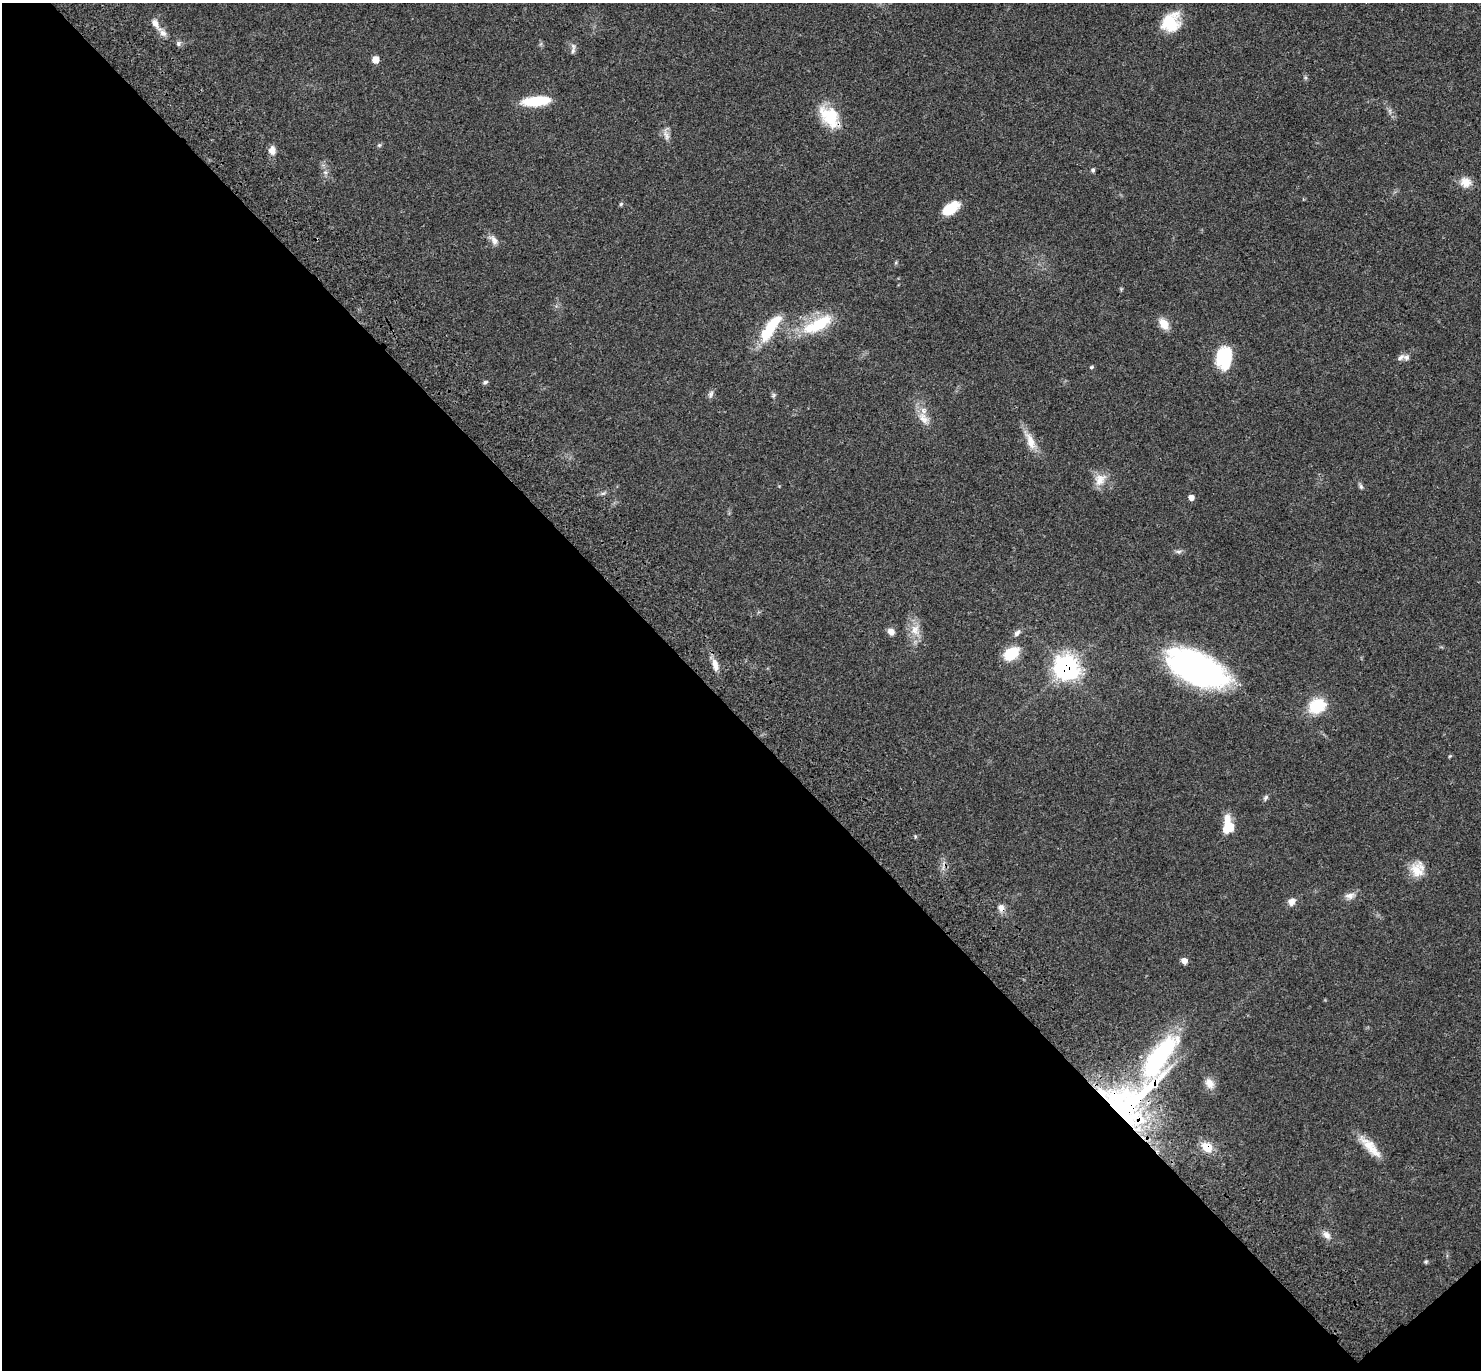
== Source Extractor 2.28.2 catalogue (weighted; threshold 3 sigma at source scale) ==
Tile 14 of 4 x 4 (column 2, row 4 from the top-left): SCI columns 1578-3056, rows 246-1613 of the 6115 x 6104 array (HDU 1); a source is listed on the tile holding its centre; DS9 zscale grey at full resolution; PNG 1483 x 1372 px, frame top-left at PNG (2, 3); no overlay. Shown black and unused: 48% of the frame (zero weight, under 3 of 4 exposures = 6% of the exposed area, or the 3 px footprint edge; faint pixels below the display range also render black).
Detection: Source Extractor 2.28.2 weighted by HDU 2 'WHT'; one run over the whole footprint, this tile lists its part. Background 0.051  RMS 0.0054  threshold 0.0242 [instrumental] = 3 sigma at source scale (4.5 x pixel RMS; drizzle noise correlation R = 1.50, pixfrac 1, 0.05/0.05 arcsec/px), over >= 5 px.
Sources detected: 58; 1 inside a brighter object's white glare — not listed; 4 inside a brighter listed object's ellipse — not listed separately; the other 53 listed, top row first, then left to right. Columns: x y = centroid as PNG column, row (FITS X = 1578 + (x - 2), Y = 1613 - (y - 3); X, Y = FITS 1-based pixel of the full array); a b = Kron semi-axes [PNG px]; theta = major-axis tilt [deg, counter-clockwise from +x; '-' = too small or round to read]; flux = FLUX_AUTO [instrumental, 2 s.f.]
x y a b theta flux
155 23 16 8 -61 3.6
1171 23 23 19 57 17
178 43 8 6 56 1.2
573 51 9 5 62 1.4
375 59 7 6 - 4.4
537 101 28 9 5 20
1390 111 7 4 -72 1.2
830 117 29 18 -50 18
666 135 15 6 -70 2.8
379 145 6 5 - 0.78
272 150 10 8 90 3.5
1093 170 5 5 - 0.89
325 172 6 4 -19 0.91
1466 182 14 12 -18 5.3
621 204 6 4 46 0.74
951 208 17 9 36 14
494 240 15 8 -55 3.1
820 324 36 15 32 22
1164 324 13 9 -57 6.3
766 334 20 14 45 15
1224 358 21 14 85 26
1400 358 12 6 39 1.9
1091 367 5 4 - 0.71
485 382 7 4 26 0.94
711 394 11 5 72 1.5
774 395 7 5 37 0.88
924 418 19 11 -55 5.9
1030 441 28 10 -67 7.2
1100 480 18 15 57 6.7
1361 486 8 5 -63 1.1
1191 497 6 6 - 2.3
1178 551 9 4 0 1.3
915 630 16 13 -82 6.6
891 632 9 7 -45 2.9
1017 633 12 6 51 1.8
1011 653 15 11 37 16
715 665 18 7 -76 4.4
1067 668 10 10 - 240
1197 669 57 26 -25 150
1317 706 19 15 29 18
1266 798 8 5 59 1.2
1228 826 20 11 89 11
1417 871 21 15 -55 8.6
1350 896 13 9 6 3.2
1291 902 9 8 - 2.9
1001 908 10 8 -65 2.9
1184 961 7 6 - 2.7
1209 1083 15 11 -52 4.4
1131 1101 82 47 37 130
1369 1145 31 12 -49 9.9
1207 1147 13 10 -35 7.8
1327 1235 14 8 -51 3.1
1426 1262 5 5 - 0.69
Overlapping masked pixels (flux is a lower limit): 5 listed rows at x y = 830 117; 1067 668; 1001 908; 1131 1101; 1207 1147